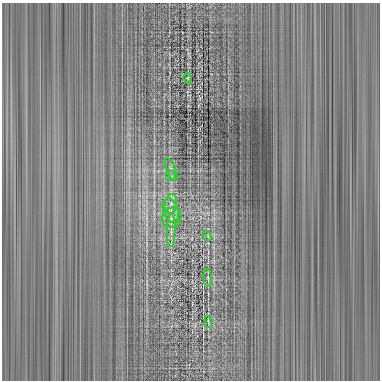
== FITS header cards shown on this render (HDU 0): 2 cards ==
NAXIS1  =                  378 / length of data axis 1
NAXIS2  =                  378 / length of data axis 2

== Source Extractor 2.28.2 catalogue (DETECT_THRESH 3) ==
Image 378 x 378 px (HDU 0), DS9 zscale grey, 1 PNG px = 1 image px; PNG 382 x 382 px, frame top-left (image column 1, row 378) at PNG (2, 3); each listed source drawn as its Kron ellipse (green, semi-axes under 4 px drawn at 4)
Background 1.26e-17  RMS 4.9e-16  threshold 1.46e-15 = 3 sigma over >= 5 px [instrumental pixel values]
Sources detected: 10; all 10 listed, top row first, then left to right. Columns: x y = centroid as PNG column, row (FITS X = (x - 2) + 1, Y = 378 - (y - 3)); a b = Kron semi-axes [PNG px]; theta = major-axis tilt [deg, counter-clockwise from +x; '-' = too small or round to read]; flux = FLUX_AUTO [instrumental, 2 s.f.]
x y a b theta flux
188 78 5 3 - 3.5e-14
171 169 12 4 -66 1.2e-13
171 176 5 5 - 6.1e-14
171 204 10 6 80 1.7e-13
171 211 13 7 -71 2.1e-13
172 218 10 9 - 2.0e-13
171 230 16 2 88 1.3e-13
208 236 5 3 - 2.5e-14
208 278 9 3 -85 5.3e-14
208 322 5 2 - 3.4e-14